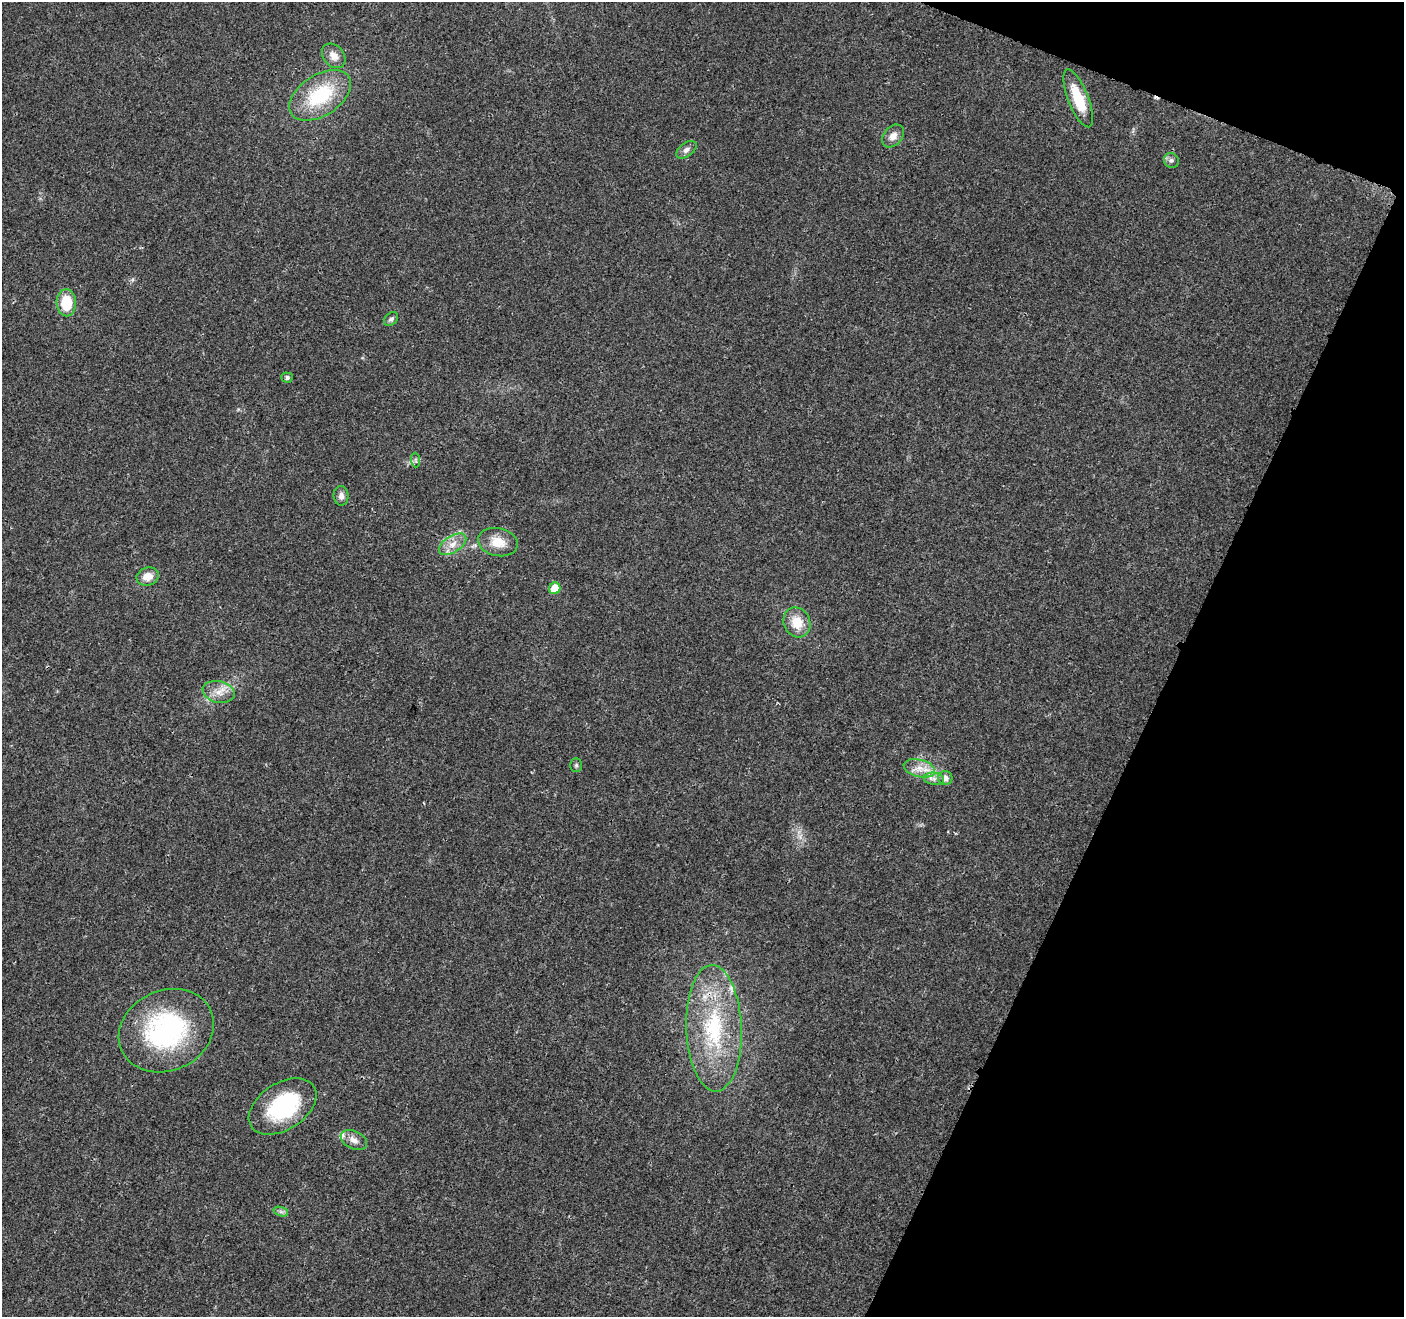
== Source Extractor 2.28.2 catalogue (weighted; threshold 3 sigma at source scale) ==
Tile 8 of 4 x 4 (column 4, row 2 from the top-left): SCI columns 4214-5615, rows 2842-4156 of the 5626 x 5747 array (HDU 1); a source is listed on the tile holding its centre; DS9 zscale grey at full resolution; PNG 1406 x 1319 px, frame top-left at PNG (2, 2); each listed source drawn as its Kron ellipse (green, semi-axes under 4 px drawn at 4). Shown black and unused: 19% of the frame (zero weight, under 3 of 4 exposures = <1% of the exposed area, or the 3 px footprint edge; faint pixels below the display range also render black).
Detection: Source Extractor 2.28.2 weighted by HDU 2 'WHT'; one run over the whole footprint, this tile lists its part. Background 0.0257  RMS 0.0032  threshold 0.0145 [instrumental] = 3 sigma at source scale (4.5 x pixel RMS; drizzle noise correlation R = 1.50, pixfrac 1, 0.0396/0.0396 arcsec/px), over >= 5 px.
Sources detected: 29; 1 cosmic-ray / hot-pixel residue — neither listed nor drawn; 2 inside a brighter listed object's ellipse — not listed separately; the other 26 listed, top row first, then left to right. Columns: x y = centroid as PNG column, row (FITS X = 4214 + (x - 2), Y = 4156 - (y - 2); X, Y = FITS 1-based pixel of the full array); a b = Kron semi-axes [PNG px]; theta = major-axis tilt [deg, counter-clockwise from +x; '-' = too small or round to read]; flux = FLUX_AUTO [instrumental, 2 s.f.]
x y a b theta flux
334 56 13 10 -50 2.9
320 95 34 20 33 22
1078 98 31 10 -69 11
893 136 13 9 48 2.5
686 150 11 6 37 1.4
1171 160 8 7 - 1
66 303 13 9 -88 9.8
391 319 8 6 42 0.85
287 378 5 5 - 0.9
416 460 7 4 -89 0.63
341 496 10 7 -85 1.6
498 542 20 14 -12 5.8
453 544 15 8 32 3.2
148 577 11 9 19 3.4
555 588 6 5 - 8.1
797 622 15 13 -64 6.3
219 692 16 11 -13 3.7
576 765 7 5 90 0.6
919 768 16 8 -14 3.6
945 778 7 7 - 1.9
934 779 10 6 -6 1.5
714 1028 63 27 -88 34
166 1031 49 40 25 50
283 1106 37 23 33 31
354 1140 14 9 -26 2.3
281 1212 7 4 -19 0.84
Overlapping masked pixels (flux is a lower limit): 1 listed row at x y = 714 1028